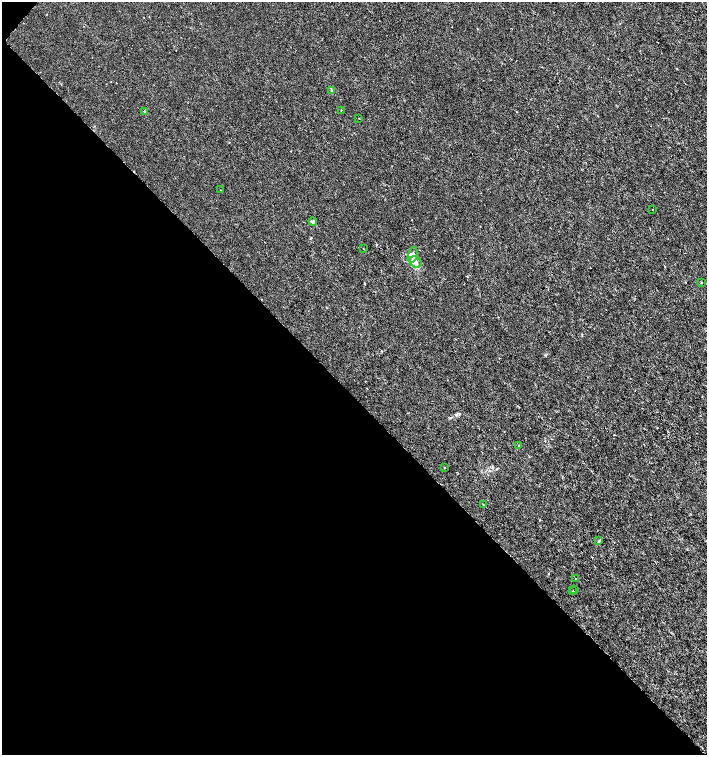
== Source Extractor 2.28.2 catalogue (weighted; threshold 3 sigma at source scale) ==
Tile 9 of 4 x 4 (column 1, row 3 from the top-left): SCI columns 230-1638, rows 1507-3011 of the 6029 x 6029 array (HDU 1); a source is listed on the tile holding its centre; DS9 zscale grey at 2 x 2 block average (1 PNG px = mean of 2 x 2 image px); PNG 709 x 757 px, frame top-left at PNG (2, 2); each listed source drawn as its Kron ellipse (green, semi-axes under 4 px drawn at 4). Shown black and unused: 48% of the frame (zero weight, under 3 of 6 exposures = <1% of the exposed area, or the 3 px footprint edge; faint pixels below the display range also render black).
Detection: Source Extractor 2.28.2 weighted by HDU 2 'WHT'; one run over the whole footprint, this tile lists its part. Background -1.77e-04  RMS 0.001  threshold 0.00422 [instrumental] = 3 sigma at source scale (4.09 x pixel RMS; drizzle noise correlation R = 1.36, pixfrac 0.8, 0.0396/0.0396 arcsec/px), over >= 5 px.
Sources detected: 20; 2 inside a brighter listed object's ellipse — not listed separately; the other 18 listed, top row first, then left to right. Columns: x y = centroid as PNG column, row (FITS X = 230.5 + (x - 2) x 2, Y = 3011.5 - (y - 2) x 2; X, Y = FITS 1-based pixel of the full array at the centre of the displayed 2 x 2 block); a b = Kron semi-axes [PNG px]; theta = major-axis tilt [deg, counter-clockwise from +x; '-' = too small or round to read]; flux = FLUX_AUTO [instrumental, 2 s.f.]
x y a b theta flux
331 90 3 2 - 0.17
341 110 2 2 - 0.13
144 111 2 2 - 0.22
359 118 2 2 - 0.092
221 190 2 2 - 0.1
652 210 2 2 - 0.094
313 222 4 3 - 0.46
363 248 2 2 - 0.11
413 255 8 4 76 0.76
416 262 6 5 - 1
701 282 2 2 - 0.27
519 446 2 2 - 0.23
444 468 2 2 - 0.088
483 505 3 2 - 0.11
599 541 3 3 - 0.2
575 579 2 2 - 0.082
575 589 2 2 - 0.12
573 591 2 2 - 0.35
Diffuse or blended objects may show on this block-average render without a row.